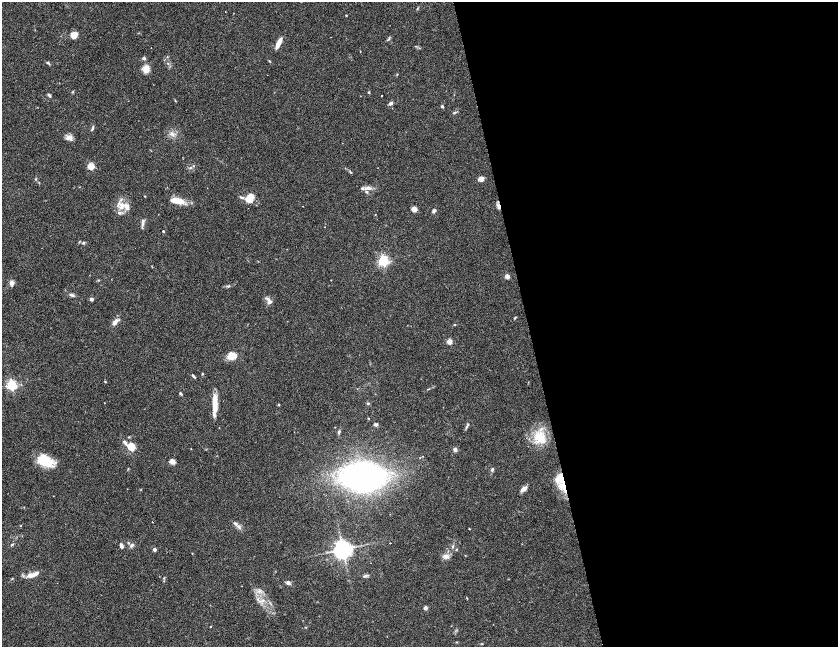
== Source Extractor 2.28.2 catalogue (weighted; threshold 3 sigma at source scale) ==
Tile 8 of 4 x 4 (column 4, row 2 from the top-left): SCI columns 5020-6691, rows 3146-4434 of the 6691 x 6175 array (HDU 1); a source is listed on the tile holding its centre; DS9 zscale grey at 2 x 2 block average (1 PNG px = mean of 2 x 2 image px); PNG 840 x 649 px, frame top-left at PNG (2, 2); no overlay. Shown black and unused: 37% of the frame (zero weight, under 2 of 6 exposures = <1% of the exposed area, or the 3 px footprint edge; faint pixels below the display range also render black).
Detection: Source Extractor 2.28.2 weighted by HDU 2 'WHT'; one run over the whole footprint, this tile lists its part. Background 0.104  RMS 0.005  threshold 0.0205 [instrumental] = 3 sigma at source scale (4.09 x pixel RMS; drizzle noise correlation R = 1.36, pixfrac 0.8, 0.05/0.05 arcsec/px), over >= 5 px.
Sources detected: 94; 7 inside a brighter listed object's ellipse — not listed separately; the other 87 listed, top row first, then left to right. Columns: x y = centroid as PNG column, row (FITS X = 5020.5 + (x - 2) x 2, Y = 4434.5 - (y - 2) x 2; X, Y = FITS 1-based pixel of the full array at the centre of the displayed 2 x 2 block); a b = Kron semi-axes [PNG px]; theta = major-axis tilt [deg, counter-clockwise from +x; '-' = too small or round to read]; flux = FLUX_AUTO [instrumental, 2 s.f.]
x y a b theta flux
346 15 2 2 - 0.68
74 35 5 5 - 12
388 40 3 2 - 0.79
279 43 12 4 63 9.7
151 48 2 2 - 0.32
144 58 4 3 - 1.7
48 63 3 3 - 1.2
168 63 3 2 - 0.72
146 69 7 5 88 11
369 93 3 3 - 0.97
49 95 6 3 -51 1.6
382 96 2 2 - 0.63
391 103 5 3 - 2.7
442 106 4 3 - 1.3
93 128 8 2 74 1.5
172 134 6 3 -37 2.5
69 137 9 6 1 4.7
91 166 3 3 - 31
191 167 4 2 - 1
351 172 3 3 - 0.77
36 179 3 2 - 0.7
481 179 5 4 - 7.3
367 188 9 4 7 4.4
145 196 2 2 - 0.59
249 198 10 7 58 13
177 200 15 7 -8 13
119 203 4 3 - 2.2
127 207 7 5 -79 5
499 207 6 3 -73 4.2
414 209 6 5 - 4.7
434 211 5 3 - 2.4
119 213 4 4 - 2.1
143 223 9 4 87 3.1
324 227 2 2 - 0.38
163 231 2 2 - 1.6
83 243 4 3 - 1.2
383 261 3 3 - 160
507 276 4 4 - 3.8
331 280 2 2 - 0.5
12 283 2 2 - 17
228 286 5 3 - 1.4
72 295 5 4 - 1.8
91 299 2 2 - 5.6
270 302 6 4 37 2.5
515 318 4 2 - 0.94
115 322 6 4 52 6.1
449 341 3 2 - 20
232 356 9 6 19 13
202 374 3 3 - 0.76
193 376 6 2 -46 1.5
105 381 3 2 - 0.8
11 384 3 3 - 120
181 393 4 3 - 1.3
104 403 2 2 - 0.35
215 403 23 5 -88 15
278 405 3 2 - 0.84
376 424 5 3 - 2
467 425 8 2 58 1.8
339 432 5 3 - 1.4
129 437 3 2 - 0.75
540 437 16 11 -41 20
125 442 6 4 -49 2.6
131 447 3 3 - 51
455 449 4 4 - 2.8
172 461 6 5 - 4.6
46 462 18 13 -43 25
492 470 4 3 - 1.9
362 477 30 20 -2 330
563 485 16 10 -77 18
141 489 3 2 - 0.51
524 489 6 4 41 6
152 522 2 2 - 0.47
235 523 6 4 -39 2.5
128 543 3 3 - 0.89
12 545 4 2 - 0.84
121 545 6 3 -81 3
132 545 5 4 - 2.2
452 547 4 2 - 0.92
154 549 2 2 - 5.3
343 549 4 4 - 730
192 553 2 2 - 0.43
446 556 8 4 -10 3.8
31 575 11 6 6 6.8
365 576 6 3 16 1.9
288 583 4 3 - 4
425 608 2 2 - 9.2
457 642 3 2 - 0.61
Overlapping masked pixels (flux is a lower limit): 2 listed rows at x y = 499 207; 563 485
Diffuse or blended objects may show on this block-average render without a row.